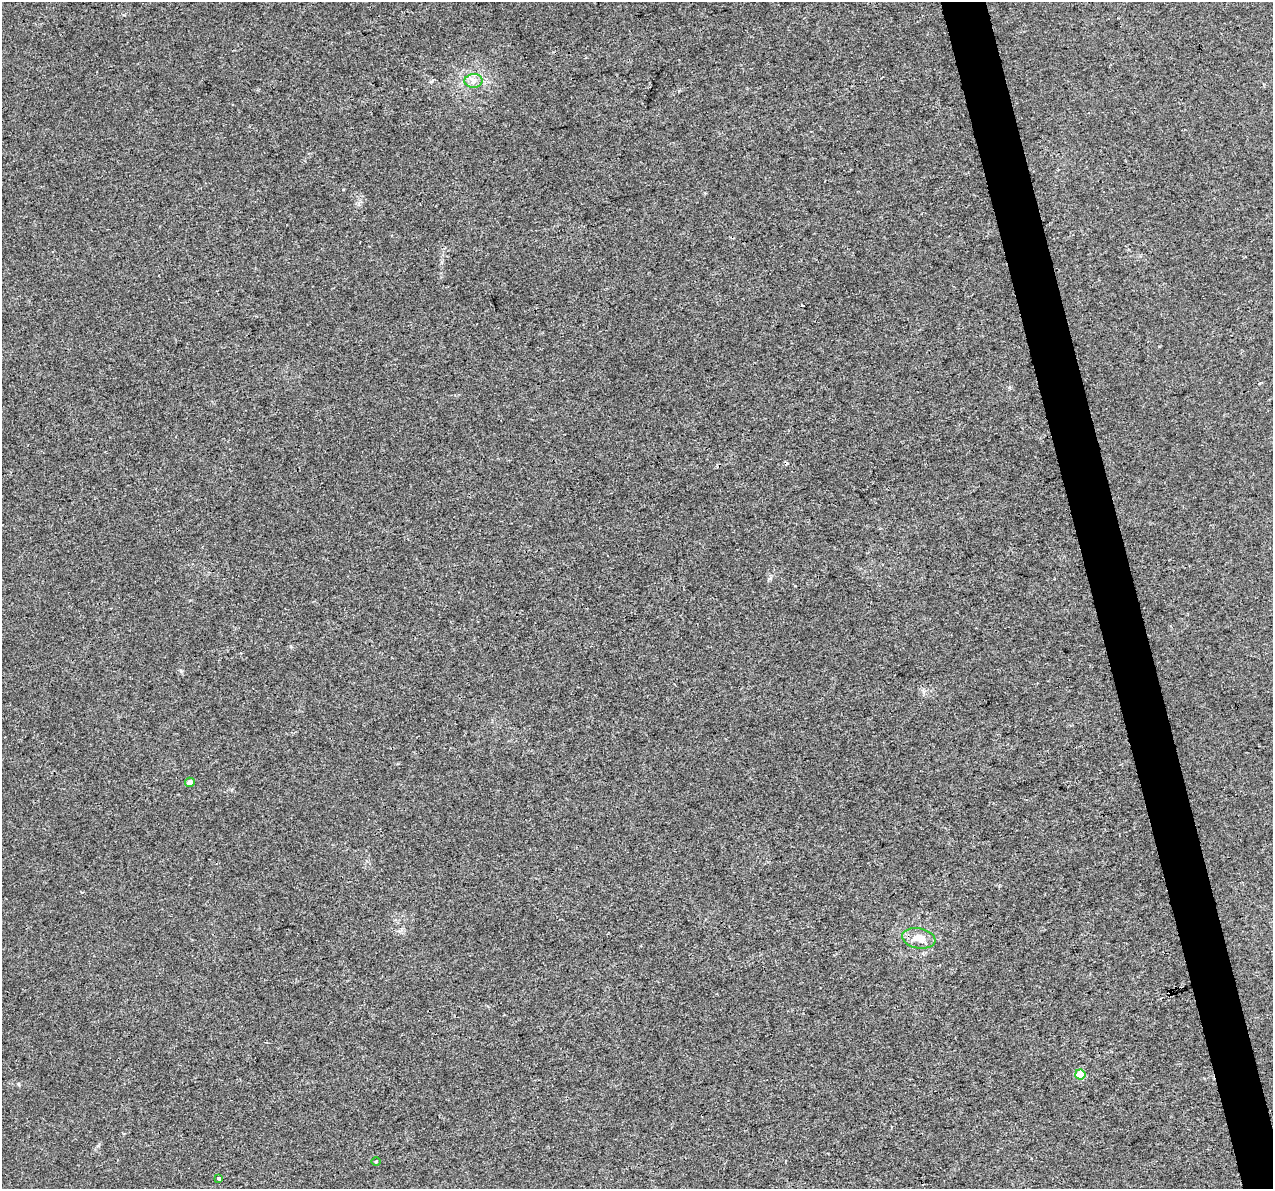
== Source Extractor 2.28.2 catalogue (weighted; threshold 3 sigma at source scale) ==
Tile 6 of 4 x 4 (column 2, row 2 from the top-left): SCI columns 1273-2543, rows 2462-3648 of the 5085 x 4877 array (HDU 1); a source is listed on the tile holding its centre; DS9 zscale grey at full resolution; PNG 1275 x 1191 px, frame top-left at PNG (2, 2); each listed source drawn as its Kron ellipse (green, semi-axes under 4 px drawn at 4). Shown black and unused: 4% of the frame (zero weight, under 3 of 4 exposures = <1% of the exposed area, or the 3 px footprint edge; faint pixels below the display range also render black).
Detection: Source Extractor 2.28.2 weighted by HDU 2 'WHT'; one run over the whole footprint, this tile lists its part. Background 0.00463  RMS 0.0025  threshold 0.0112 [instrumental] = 3 sigma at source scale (4.5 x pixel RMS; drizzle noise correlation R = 1.50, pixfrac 1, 0.0396/0.0396 arcsec/px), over >= 5 px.
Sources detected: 8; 2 cosmic-ray / hot-pixel residue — neither listed nor drawn; the other 6 listed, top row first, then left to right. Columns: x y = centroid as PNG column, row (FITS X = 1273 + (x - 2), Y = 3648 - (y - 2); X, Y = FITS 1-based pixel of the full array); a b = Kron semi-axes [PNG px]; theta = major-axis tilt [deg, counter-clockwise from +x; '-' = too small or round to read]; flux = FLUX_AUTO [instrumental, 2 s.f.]
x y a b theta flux
474 81 9 7 1 1.3
190 782 5 4 - 1.4
919 938 17 10 -11 3.4
1080 1074 5 5 - 6.9
376 1162 5 3 - 0.19
219 1178 3 3 - 0.64